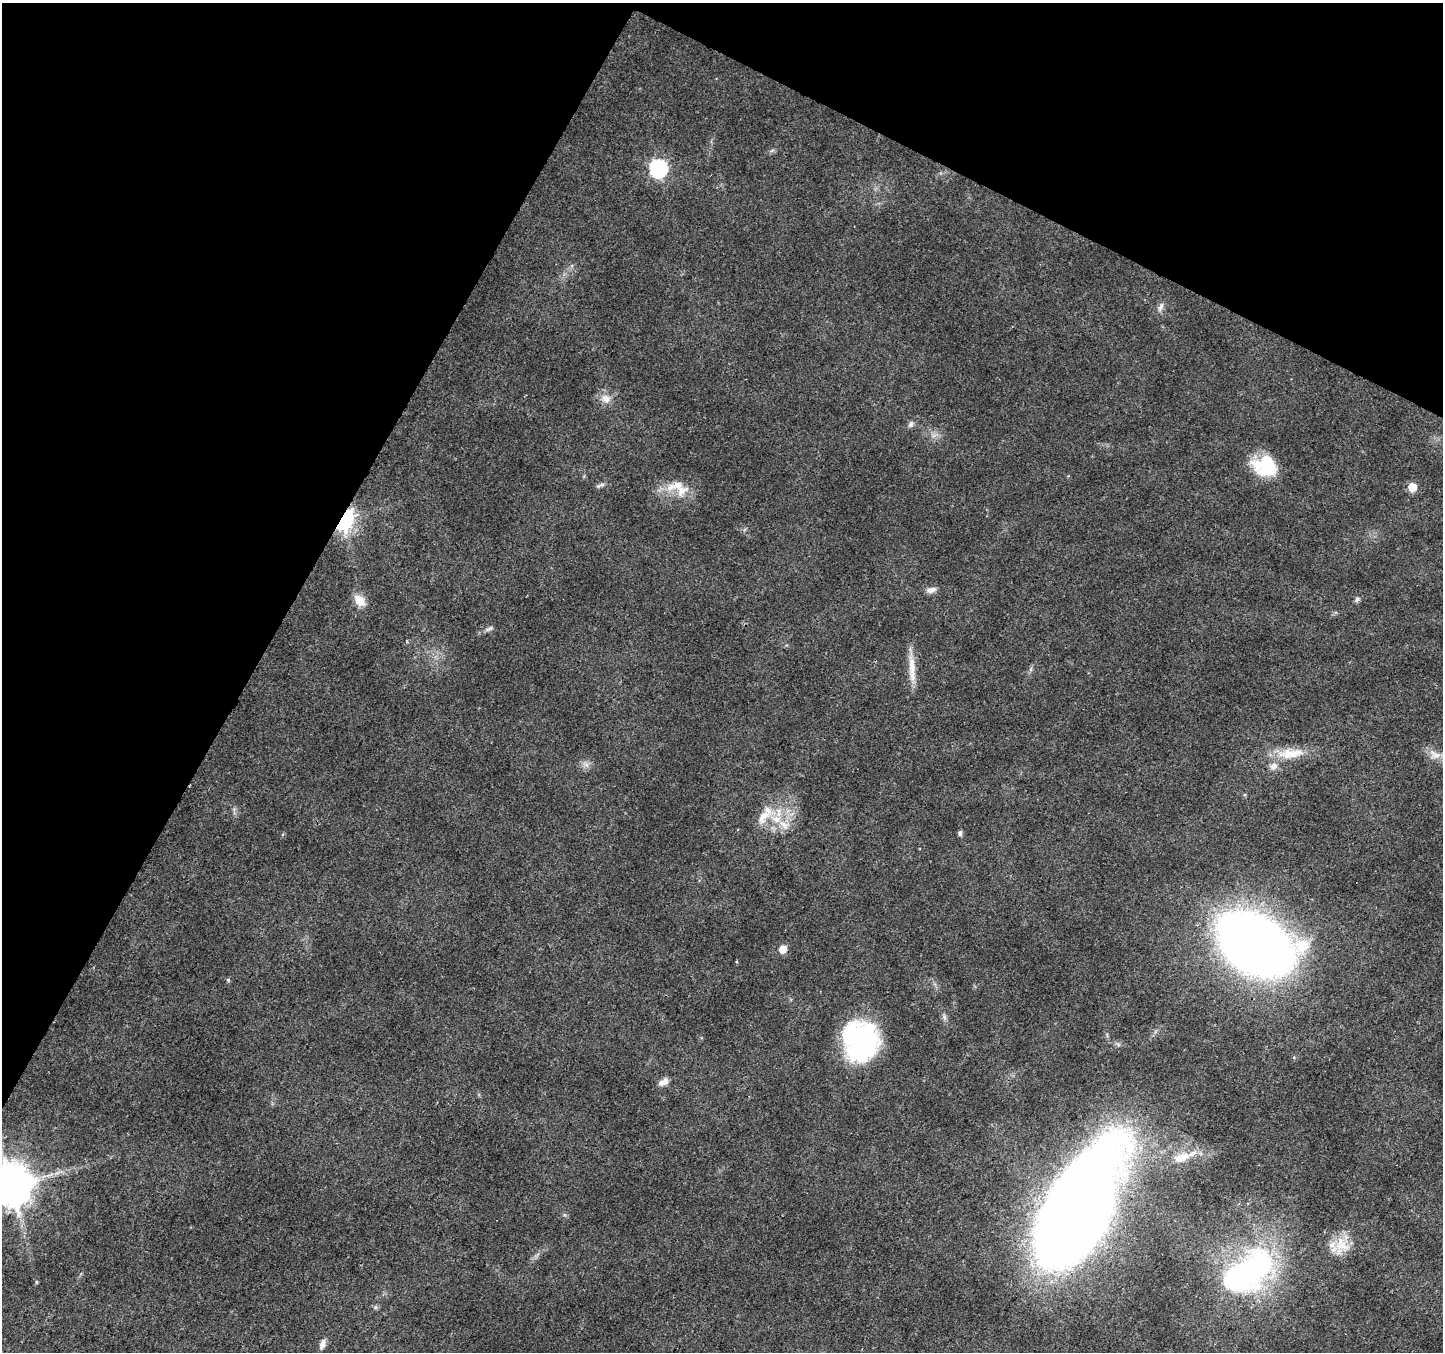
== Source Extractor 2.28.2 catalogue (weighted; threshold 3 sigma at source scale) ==
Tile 2 of 4 x 4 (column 2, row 1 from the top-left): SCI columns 1452-2892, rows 4321-5670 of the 5777 x 5873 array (HDU 1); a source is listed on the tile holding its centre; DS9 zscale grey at full resolution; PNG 1445 x 1354 px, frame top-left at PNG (2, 3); no overlay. Shown black and unused: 27% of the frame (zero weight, under 3 of 4 exposures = <1% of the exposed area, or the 3 px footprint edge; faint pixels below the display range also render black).
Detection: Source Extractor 2.28.2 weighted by HDU 2 'WHT'; one run over the whole footprint, this tile lists its part. Background 0.0298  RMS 0.0024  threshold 0.0108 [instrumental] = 3 sigma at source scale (4.5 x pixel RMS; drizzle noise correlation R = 1.50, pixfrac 1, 0.0396/0.0396 arcsec/px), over >= 5 px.
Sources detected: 38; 3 inside a brighter listed object's ellipse — not listed separately; the other 35 listed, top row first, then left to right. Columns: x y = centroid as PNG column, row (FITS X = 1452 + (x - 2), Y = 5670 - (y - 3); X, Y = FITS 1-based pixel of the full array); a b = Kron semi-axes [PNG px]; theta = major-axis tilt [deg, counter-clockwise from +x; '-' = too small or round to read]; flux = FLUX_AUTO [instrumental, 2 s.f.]
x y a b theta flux
658 168 8 7 - 66
1161 307 14 6 66 1.1
606 399 15 12 -16 2.5
911 424 9 7 59 0.73
1266 466 25 20 -22 13
600 485 14 4 22 0.65
1412 487 6 5 - 6.7
678 488 34 18 -20 6.3
344 519 9 6 60 150
931 590 13 7 14 1.3
1357 599 7 6 - 0.6
359 600 15 10 -46 3.3
489 629 11 5 27 0.71
912 666 35 9 -86 4.1
1296 753 29 13 10 5.7
1435 755 18 10 -27 2.7
586 765 8 6 -30 0.94
1273 766 11 9 30 1.7
763 816 28 14 46 4.9
784 825 15 9 -45 2.4
960 833 7 5 -85 0.55
1255 944 48 32 -29 390
783 949 6 5 - 3.8
228 980 5 5 - 0.36
944 1017 8 6 -70 0.7
860 1040 36 31 -80 43
664 1082 13 7 31 1.7
1182 1158 27 11 21 5.1
11 1185 12 11 - 950
1076 1211 96 44 60 590
1343 1246 26 14 -12 5.1
1248 1272 55 31 33 64
36 1282 5 3 - 0.26
376 1307 6 4 89 0.41
322 1344 13 7 69 1.3
Overlapping masked pixels (flux is a lower limit): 1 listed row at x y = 344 519
Isophote crosses this tile's border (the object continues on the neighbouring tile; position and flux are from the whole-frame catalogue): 1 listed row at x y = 11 1185